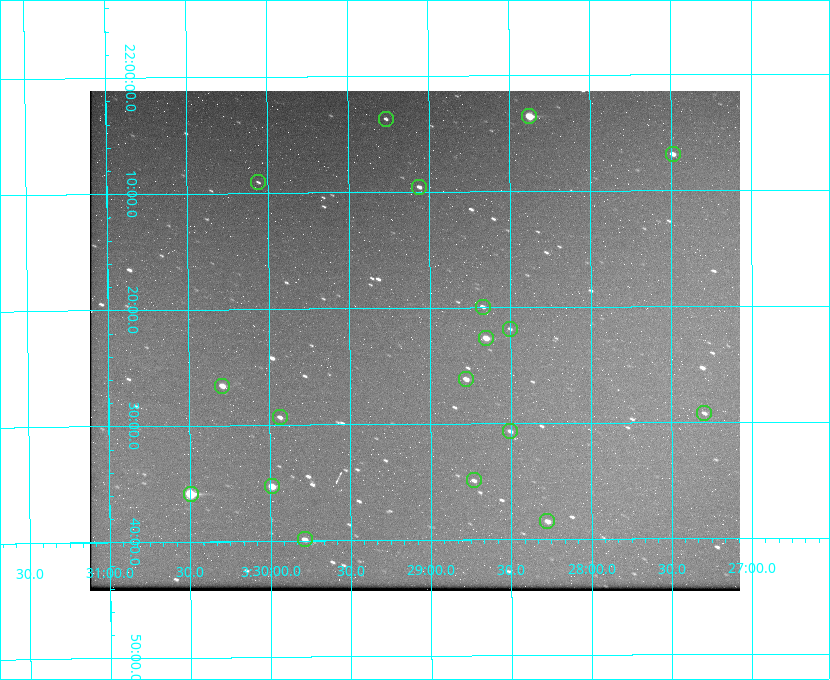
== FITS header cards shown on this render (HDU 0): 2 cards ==
NAXIS1  =                  650 / Width of table row in bytes
NAXIS2  =                  500 / Number of rows in table

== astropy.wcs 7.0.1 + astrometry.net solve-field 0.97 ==
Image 650 x 500 px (HDU 0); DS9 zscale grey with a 90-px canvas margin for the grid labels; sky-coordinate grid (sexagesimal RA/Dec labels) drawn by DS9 from the SOLVED WCS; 18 Tycho-2 reference stars matched to detected sources circled (green)
Header WCS: none
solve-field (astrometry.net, Tycho-2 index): SOLVED blind (the file carries no WCS)
Solved WCS: RA---TAN-SIP/DEC--TAN-SIP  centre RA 03:29:06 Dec +22:23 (52.27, +22.38 deg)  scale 5.17 arcsec/px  FOV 56.0' x 43.1'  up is -180 deg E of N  parity flipped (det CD > 0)
(file carries no celestial WCS; the grid is the blind solution)
Tycho-2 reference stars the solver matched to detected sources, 18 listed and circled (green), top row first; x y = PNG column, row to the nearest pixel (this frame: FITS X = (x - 90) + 1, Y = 500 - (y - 91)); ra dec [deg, ICRS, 3 dp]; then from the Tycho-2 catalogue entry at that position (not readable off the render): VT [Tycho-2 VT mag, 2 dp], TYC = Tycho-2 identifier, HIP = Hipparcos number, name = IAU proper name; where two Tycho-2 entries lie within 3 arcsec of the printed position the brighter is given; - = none
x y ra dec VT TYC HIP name
529 116 52.094 +22.059 8.73 1246-565-1 16174 -
386 119 52.316 +22.062 11.63 1246-490-1 - -
673 154 51.872 +22.114 10.68 1245-1095-1 - -
258 182 52.515 +22.151 11.55 1246-639-1 - -
419 187 52.265 +22.160 11.20 1246-515-1 - -
483 307 52.168 +22.332 11.56 1246-558-1 - -
510 329 52.126 +22.364 12.17 1246-628-1 - -
486 338 52.163 +22.377 10.31 1246-508-1 - -
466 379 52.194 +22.436 11.10 1246-758-1 - -
222 386 52.573 +22.443 9.90 1246-338-1 - -
704 413 51.824 +22.487 11.65 1245-1005-1 - -
280 417 52.484 +22.489 11.63 1246-473-1 - -
510 431 52.126 +22.511 11.81 1797-918-1 - -
474 480 52.183 +22.582 11.55 1797-1044-1 - -
272 486 52.497 +22.588 9.77 1798-224-1 - -
191 494 52.624 +22.598 10.47 1798-308-1 - -
547 521 52.069 +22.641 10.36 1797-946-1 - -
305 539 52.446 +22.665 11.05 1798-126-1 - -